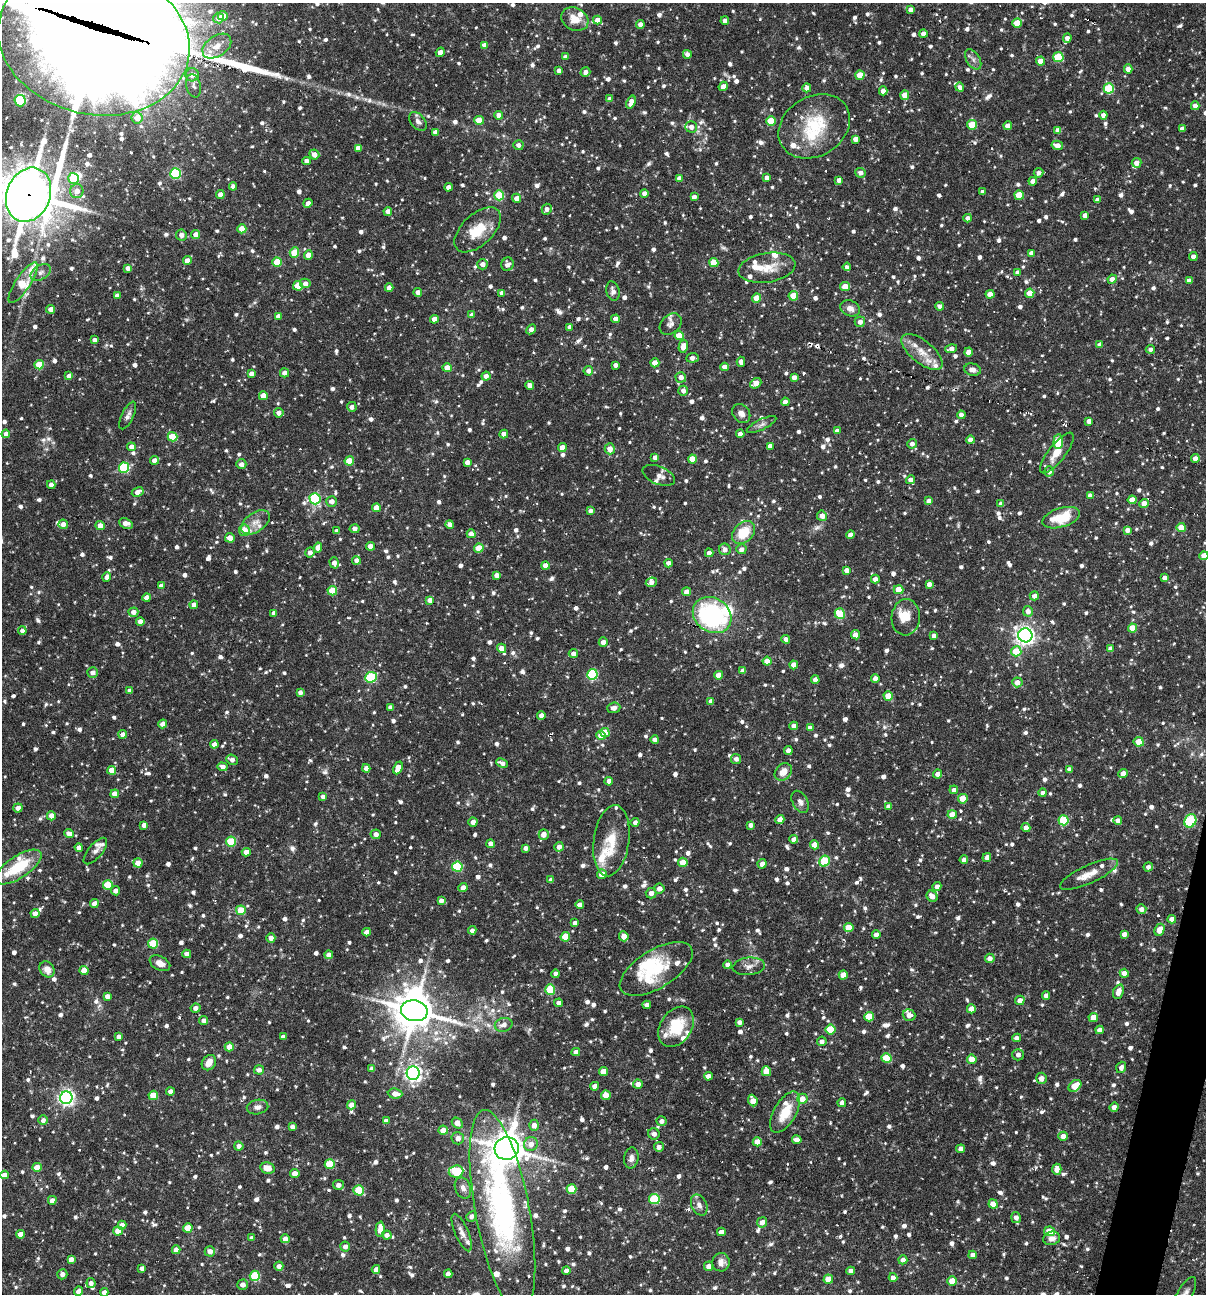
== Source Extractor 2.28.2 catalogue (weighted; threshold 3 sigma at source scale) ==
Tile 6 of 4 x 4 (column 2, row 2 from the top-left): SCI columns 1453-2656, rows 2585-3876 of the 5187 x 5168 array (HDU 1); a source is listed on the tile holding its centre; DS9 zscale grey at full resolution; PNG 1208 x 1296 px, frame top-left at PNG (2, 3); each listed source drawn as its Kron ellipse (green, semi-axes under 4 px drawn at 4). Shown black and unused: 1% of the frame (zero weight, under 3 of 6 exposures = <1% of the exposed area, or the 3 px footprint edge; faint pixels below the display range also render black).
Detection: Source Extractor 2.28.2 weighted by HDU 2 'WHT'; one run over the whole footprint, this tile lists its part. Background 0.0752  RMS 0.0048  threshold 0.0198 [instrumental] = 3 sigma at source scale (4.09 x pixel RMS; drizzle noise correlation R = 1.36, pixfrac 0.8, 0.05/0.05 arcsec/px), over >= 5 px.
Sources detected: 1382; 2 too faint to see at this stretch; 4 inside a brighter object's white glare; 1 cosmic-ray / hot-pixel residue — neither listed nor drawn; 41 inside a brighter listed object's ellipse — not listed separately; of the other 1334, all 500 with FLUX_AUTO >= 1.87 (the completeness limit of this list) listed and drawn (834 fainter detections not listed), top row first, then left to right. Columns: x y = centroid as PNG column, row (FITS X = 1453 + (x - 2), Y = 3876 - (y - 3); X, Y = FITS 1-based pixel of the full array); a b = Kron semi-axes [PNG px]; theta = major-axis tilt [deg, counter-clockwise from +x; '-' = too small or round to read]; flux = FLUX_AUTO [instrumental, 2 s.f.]
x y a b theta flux
911 9 4 4 - 2.8
223 16 5 4 - 3.9
218 18 5 5 - 3.6
575 19 14 11 -28 6.9
597 20 4 4 - 3.4
725 21 4 4 - 2.7
1017 23 4 4 - 9.5
640 24 4 4 - 2.6
923 34 4 4 - 2.5
1067 38 4 4 - 2
94 40 97 74 -13 8700
484 45 4 4 - 3
217 46 16 10 35 5
440 52 5 4 - 3.4
687 54 4 4 - 2
565 57 4 4 - 2.2
1058 57 5 5 - 19
973 59 11 6 -59 2.1
1041 61 4 4 - 5.6
1128 69 4 4 - 3.4
559 71 4 4 - 2.3
585 72 5 4 - 2.4
192 75 6 6 - 3.5
860 75 4 4 - 8.1
193 86 11 7 -76 2.1
723 86 5 4 - 3.1
960 87 4 4 - 2.5
807 88 4 4 - 3.2
1109 88 5 5 - 23
883 91 4 4 - 3.1
905 95 5 4 - 5.7
610 99 4 4 - 2.6
20 101 6 5 - 27
631 102 7 4 70 3.6
1195 106 4 4 - 3.2
499 115 4 4 - 3
1103 115 4 4 - 2
137 118 5 5 - 4.9
479 120 4 4 - 9.3
418 121 11 7 -49 2
771 121 5 4 - 13
972 125 5 5 - 12
814 126 38 29 32 28
1008 126 4 4 - 3.4
691 127 6 5 - 2.3
1182 129 4 4 - 2.7
1058 130 4 4 - 2.6
435 132 4 4 - 2.6
855 139 4 4 - 2.9
518 145 5 5 - 2.1
1057 145 6 4 -10 2.8
358 148 4 4 - 2.5
314 154 5 4 - 2.9
307 161 4 4 - 2.1
1137 163 5 4 - 3.5
175 173 5 5 - 43
861 173 5 5 - 2.2
1038 173 5 4 - 2
73 178 5 5 - 18
679 178 4 4 - 2.2
767 178 4 4 - 2.6
839 180 4 4 - 2.5
1033 181 4 4 - 2.9
233 186 4 4 - 2
448 187 4 4 - 2.6
77 191 7 6 - 3.9
982 192 4 4 - 2
220 194 4 4 - 3
644 194 4 4 - 2.7
29 195 28 22 68 1700
499 195 5 5 - 18
1019 195 4 4 - 11
694 197 4 4 - 2.5
516 198 4 4 - 3.1
1097 200 4 4 - 2.4
308 203 5 4 - 2.4
547 209 5 5 - 2
388 211 4 4 - 2.7
1085 215 4 4 - 2.7
968 218 4 4 - 2.5
242 229 4 4 - 8.1
478 230 28 15 43 14
181 235 5 5 - 2.7
196 235 4 4 - 4.2
294 252 5 4 - 12
1031 253 4 4 - 2.7
308 255 4 4 - 5.1
1193 256 4 4 - 2.2
187 261 4 4 - 5
277 262 4 4 - 14
714 263 4 4 - 13
483 264 5 5 - 2.7
507 264 7 6 - 2.3
847 267 4 4 - 2
128 268 4 4 - 2.1
767 268 29 14 9 9.1
41 272 11 7 32 2.3
1017 272 4 4 - 2.5
1112 279 4 4 - 2.7
1189 280 4 4 - 2.6
23 283 24 7 56 20
305 283 5 5 - 2.7
298 286 5 5 - 12
845 286 5 4 - 6.2
389 288 4 4 - 2.9
613 291 10 6 -77 2.2
418 292 4 4 - 2.7
502 293 4 4 - 2.4
1030 293 4 4 - 8.7
990 294 4 4 - 4.9
117 296 4 4 - 2.3
793 296 5 4 - 11
757 298 4 4 - 10
940 306 4 4 - 2
850 308 10 7 -21 3.2
51 309 4 4 - 2.9
472 315 4 4 - 2
278 316 4 4 - 2.4
434 319 4 4 - 3.4
616 319 4 4 - 2.5
860 322 5 5 - 2.6
671 324 12 9 41 2.2
570 327 4 4 - 2.4
531 329 5 4 - 2.8
679 335 4 4 - 10
95 340 4 4 - 2
1100 345 4 4 - 2.4
683 346 6 4 74 5.3
951 349 6 4 17 2.8
1150 349 4 4 - 1.9
922 352 25 11 -39 7.1
968 352 4 4 - 4.1
692 358 6 5 - 1.9
741 362 5 4 - 2.7
655 363 4 4 - 6.1
39 365 4 4 - 10
615 365 4 4 - 2
725 367 4 4 - 3.7
447 368 4 4 - 4.5
972 370 8 6 -14 2.5
588 371 5 4 - 2.6
284 373 4 4 - 2.4
251 374 4 4 - 2.4
69 376 4 4 - 2.8
486 376 4 4 - 2.3
681 377 5 5 - 3.2
794 377 4 4 - 2.7
756 383 6 4 37 5.3
530 385 4 4 - 3.3
683 391 5 4 - 2.3
263 396 4 4 - 6.5
785 402 4 4 - 3
352 407 5 5 - 2
279 413 5 4 - 2.6
741 413 10 8 -52 2.4
128 415 15 6 64 2.1
961 415 4 4 - 2.5
1089 421 4 4 - 2.5
761 424 16 5 26 1.9
837 431 4 4 - 2.3
6 434 4 4 - 2.3
504 434 4 4 - 4.3
740 434 4 4 - 3.4
173 437 5 5 - 14
971 440 4 4 - 4.3
1058 441 7 5 84 14
912 444 5 4 - 2.3
770 446 4 4 - 3.1
131 447 4 4 - 3.1
562 448 4 4 - 5.9
610 449 5 5 - 3.9
1057 453 25 8 52 5.6
655 457 4 4 - 2.4
1195 458 4 4 - 2.9
692 459 4 4 - 8.7
154 460 4 4 - 2.9
349 461 5 4 - 11
467 462 4 4 - 3
241 464 5 5 - 2
124 468 5 5 - 35
1049 471 5 4 - 2.9
659 475 17 9 -23 2.9
910 480 4 4 - 2.5
51 485 4 4 - 2.8
138 492 6 4 28 3.4
1090 495 4 4 - 2.4
315 499 5 5 - 45
1132 500 4 4 - 5.7
331 501 5 5 - 2.5
929 501 4 4 - 2.6
1001 504 4 4 - 3
1144 504 5 4 - 5
376 508 4 4 - 6.5
590 511 4 4 - 1.9
822 516 5 5 - 2.9
1061 518 19 9 17 16
256 522 16 9 35 4.4
63 524 5 4 - 2.6
126 524 7 5 -26 3.8
450 525 4 4 - 2.4
100 526 4 4 - 4
1181 527 4 4 - 7.7
355 529 5 4 - 2.4
244 530 5 5 - 6.6
1127 530 4 4 - 2.8
337 531 4 4 - 2.4
743 533 13 9 45 13
471 534 4 4 - 3.2
851 535 4 4 - 3.2
230 538 5 4 - 4.1
370 546 4 4 - 4.4
318 548 5 4 - 3.6
479 548 4 4 - 11
725 549 6 5 - 2.9
741 549 5 5 - 2.6
310 552 5 4 - 2.1
709 553 4 4 - 2.6
1204 556 4 4 - 6
356 560 4 4 - 2.5
334 563 6 4 -74 3
669 563 4 4 - 2.5
545 565 4 4 - 3.5
847 570 4 4 - 2.7
497 575 4 4 - 2.8
107 577 5 4 - 2.7
1165 578 4 4 - 3
875 579 4 4 - 2.6
651 582 6 4 25 2.7
929 584 4 4 - 2.5
161 586 4 4 - 2.6
898 590 5 4 - 6.5
332 591 5 4 - 14
686 592 4 4 - 3.4
1034 596 4 4 - 2.6
147 598 4 4 - 3.5
430 600 4 4 - 2.9
194 605 4 4 - 2.7
1028 611 5 5 - 3
133 612 5 4 - 2.6
274 613 4 4 - 2.4
840 614 5 5 - 17
712 615 20 17 -35 61
906 617 18 14 86 7.7
140 621 4 4 - 3.1
1132 628 4 4 - 9.9
22 631 4 4 - 2.1
855 635 4 4 - 3
1025 635 7 7 - 210
934 636 4 4 - 2.5
786 639 4 4 - 2.4
603 642 4 4 - 3
502 648 5 4 - 4.5
1110 648 4 4 - 1.9
1016 651 5 5 - 10
573 654 5 4 - 2.7
767 661 4 4 - 6
794 665 4 4 - 4.9
743 671 4 4 - 2.9
93 672 5 5 - 2.6
592 674 5 5 - 38
719 675 4 4 - 6.3
371 677 6 5 - 34
875 678 4 4 - 3.2
815 680 4 4 - 2.8
1017 682 5 5 - 4.1
130 691 4 4 - 2.1
300 692 4 4 - 2
888 696 5 4 - 8.2
711 701 4 4 - 2.1
390 707 4 4 - 2.1
614 708 7 5 5 2.1
541 715 4 4 - 2.5
163 724 4 4 - 3.1
794 726 4 4 - 2.5
810 728 4 4 - 2.6
605 732 5 4 - 11
123 734 4 4 - 2.7
601 735 4 4 - 5.2
655 739 4 4 - 2.6
1139 742 5 4 - 7.4
214 744 4 4 - 3.1
788 750 4 4 - 2.6
736 759 5 5 - 2
232 760 6 5 - 2.4
502 763 6 4 -26 2.1
223 767 5 4 - 2.7
366 768 4 4 - 2.2
398 768 6 4 67 5.7
1070 769 4 4 - 2.7
112 770 4 4 - 5.7
783 772 10 7 46 5.3
1123 773 5 4 - 3.4
938 774 4 4 - 2.8
609 781 4 4 - 3.3
954 790 4 4 - 1.9
1043 793 4 4 - 2.5
115 794 4 4 - 4.2
323 797 4 4 - 1.9
963 799 5 5 - 5.2
800 802 12 7 -61 2.1
888 806 4 4 - 2.3
18 808 5 4 - 2.6
952 814 4 4 - 6.1
51 816 4 4 - 3.3
780 820 4 4 - 4.1
1064 820 5 5 - 24
1118 820 4 4 - 2.8
1190 821 7 5 62 34
473 822 4 4 - 2.6
635 822 4 4 - 1.9
144 825 4 4 - 2.5
751 825 4 4 - 2.4
1026 827 4 4 - 2.6
69 834 5 4 - 3.4
376 834 5 5 - 2.6
544 834 5 5 - 3.5
794 839 4 4 - 2.9
611 841 36 17 82 13
231 842 5 5 - 18
491 844 4 4 - 2.7
815 845 4 4 - 6.2
559 847 5 4 - 2.7
79 848 4 4 - 2.7
526 848 4 4 - 2.3
95 851 16 7 50 2.5
246 852 4 4 - 3.2
987 857 4 4 - 2.5
964 860 4 4 - 2.4
824 861 6 5 - 22
683 862 4 4 - 7.6
138 863 4 4 - 5.4
762 864 4 4 - 3.1
18 867 27 11 33 20
457 867 5 5 - 28
1148 867 5 4 - 2.1
602 874 5 4 - 5.3
1089 874 32 9 24 6.6
551 880 4 4 - 2.2
108 885 5 5 - 18
937 886 4 4 - 2.6
463 888 4 4 - 3.1
659 889 5 5 - 2.9
116 891 4 4 - 2.5
651 893 5 5 - 2.4
932 896 6 5 - 3.2
441 901 4 4 - 2.5
94 903 4 4 - 2.9
580 905 4 4 - 3.6
1141 909 5 4 - 2.6
241 910 5 5 - 13
35 914 4 4 - 2.7
1172 919 4 4 - 3.2
575 923 4 4 - 1.9
849 927 5 4 - 7.5
472 930 4 4 - 2.1
1159 930 6 4 63 5.9
367 932 4 4 - 3.3
1124 934 4 4 - 2.5
876 935 4 4 - 2.5
624 936 5 4 - 4
565 937 5 4 - 11
271 938 4 4 - 2.3
153 944 5 5 - 24
187 954 4 4 - 2.5
329 955 4 4 - 2.9
990 958 5 4 - 2.4
160 963 11 7 -26 3.3
728 965 4 4 - 2.5
749 966 16 8 6 2.9
47 969 8 7 - 4
656 969 41 19 31 21
84 970 4 4 - 6.9
1124 973 4 4 - 3.1
556 974 4 4 - 2.3
843 975 4 4 - 5.8
550 990 5 5 - 22
1118 992 7 5 67 4.5
107 996 4 4 - 2.5
1046 996 4 4 - 2.7
1020 1000 5 4 - 3
559 1003 4 4 - 2.1
647 1005 4 4 - 2.5
196 1008 5 4 - 2.2
971 1009 4 4 - 5.2
414 1011 13 10 -11 1200
909 1015 6 5 - 3.3
869 1017 5 5 - 11
1093 1017 4 4 - 4.7
204 1020 4 4 - 2.3
739 1022 4 4 - 2.2
504 1025 9 7 14 2.3
676 1027 22 15 56 16
831 1030 5 5 - 16
1099 1030 4 4 - 2.7
119 1037 4 4 - 2.8
283 1037 4 4 - 2.4
1016 1038 4 4 - 2.2
822 1041 5 4 - 2.3
229 1047 4 4 - 4.8
576 1052 4 4 - 2.6
1018 1055 6 5 - 2
886 1058 5 5 - 15
972 1059 4 4 - 7.8
209 1063 8 6 55 4.3
1121 1067 6 4 70 2
372 1069 4 4 - 2.7
259 1070 5 4 - 2.1
766 1071 5 4 - 7.6
603 1072 4 4 - 6.7
413 1073 7 6 - 170
708 1076 4 4 - 2.7
1041 1078 5 5 - 2.6
638 1084 5 4 - 2.6
595 1086 4 4 - 2.9
1075 1086 7 5 40 8
170 1091 4 4 - 2.1
395 1094 7 5 -6 3.6
153 1095 5 4 - 8.9
606 1095 5 4 - 5.7
66 1098 6 6 - 150
802 1099 5 5 - 5.1
753 1101 6 4 -68 4.4
842 1103 4 4 - 2.5
351 1105 4 4 - 3.1
258 1107 11 7 10 2.1
1114 1107 5 4 - 2.4
785 1112 23 11 59 11
43 1120 4 4 - 1.9
386 1121 4 4 - 2.2
661 1121 5 4 - 2.3
457 1123 6 4 -43 4.5
534 1125 5 5 - 3
292 1127 4 4 - 1.9
443 1130 4 4 - 4.6
654 1134 6 5 - 2.3
1063 1136 4 4 - 3.5
458 1138 6 6 - 2.8
797 1140 5 4 - 3.2
757 1142 4 4 - 6.1
531 1144 7 7 - 3.6
239 1146 5 4 - 2.1
659 1147 5 5 - 2.3
507 1148 12 11 - 990
961 1149 4 4 - 2.7
631 1158 10 7 82 2.2
330 1164 5 5 - 16
37 1167 5 4 - 6.3
268 1168 7 5 -12 5.1
1057 1169 5 4 - 4
456 1171 7 6 - 15
295 1174 5 4 - 4.4
4 1175 4 4 - 3.4
338 1185 5 5 - 2.2
463 1188 11 7 -68 2.4
572 1189 5 5 - 12
359 1190 5 5 - 16
654 1199 5 5 - 25
52 1200 4 4 - 2.5
993 1204 5 4 - 5.4
699 1205 11 7 -63 2.6
502 1211 103 27 -79 130
471 1216 5 4 - 2.1
1016 1218 5 5 - 3
762 1222 5 5 - 3.2
122 1225 4 4 - 2.8
188 1228 4 4 - 7.5
380 1229 7 4 88 6.8
118 1231 4 4 - 5.5
1049 1231 5 5 - 9.7
721 1232 4 4 - 2.6
462 1233 20 6 -67 3
20 1234 4 4 - 4.2
387 1235 5 4 - 2.5
252 1238 4 4 - 2.5
1052 1238 8 6 13 2.5
285 1239 4 4 - 3.1
345 1246 5 5 - 2
176 1250 4 4 - 3.6
210 1251 5 5 - 3.1
973 1255 4 4 - 2.6
71 1259 4 4 - 2.5
903 1260 4 4 - 2.5
721 1262 9 8 - 3.2
279 1266 4 4 - 2.4
708 1266 5 4 - 2.9
142 1268 4 4 - 2.1
376 1269 4 4 - 2.3
566 1271 4 4 - 2.2
851 1271 4 4 - 2.6
62 1274 5 5 - 2.2
448 1274 4 4 - 2.6
255 1276 5 5 - 22
893 1278 4 4 - 2.7
828 1279 5 4 - 7
952 1281 4 4 - 6.5
91 1283 5 4 - 1.9
242 1285 5 5 - 2.8
78 1291 5 4 - 2.1
104 1292 4 4 - 2.6
1185 1294 19 7 60 2.7
Overlapping masked pixels (flux is a lower limit): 3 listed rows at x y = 94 40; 29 195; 712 615
Isophote crosses this tile's border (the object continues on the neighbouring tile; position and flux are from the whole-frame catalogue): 5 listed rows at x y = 94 40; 29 195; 1204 556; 104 1292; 1185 1294